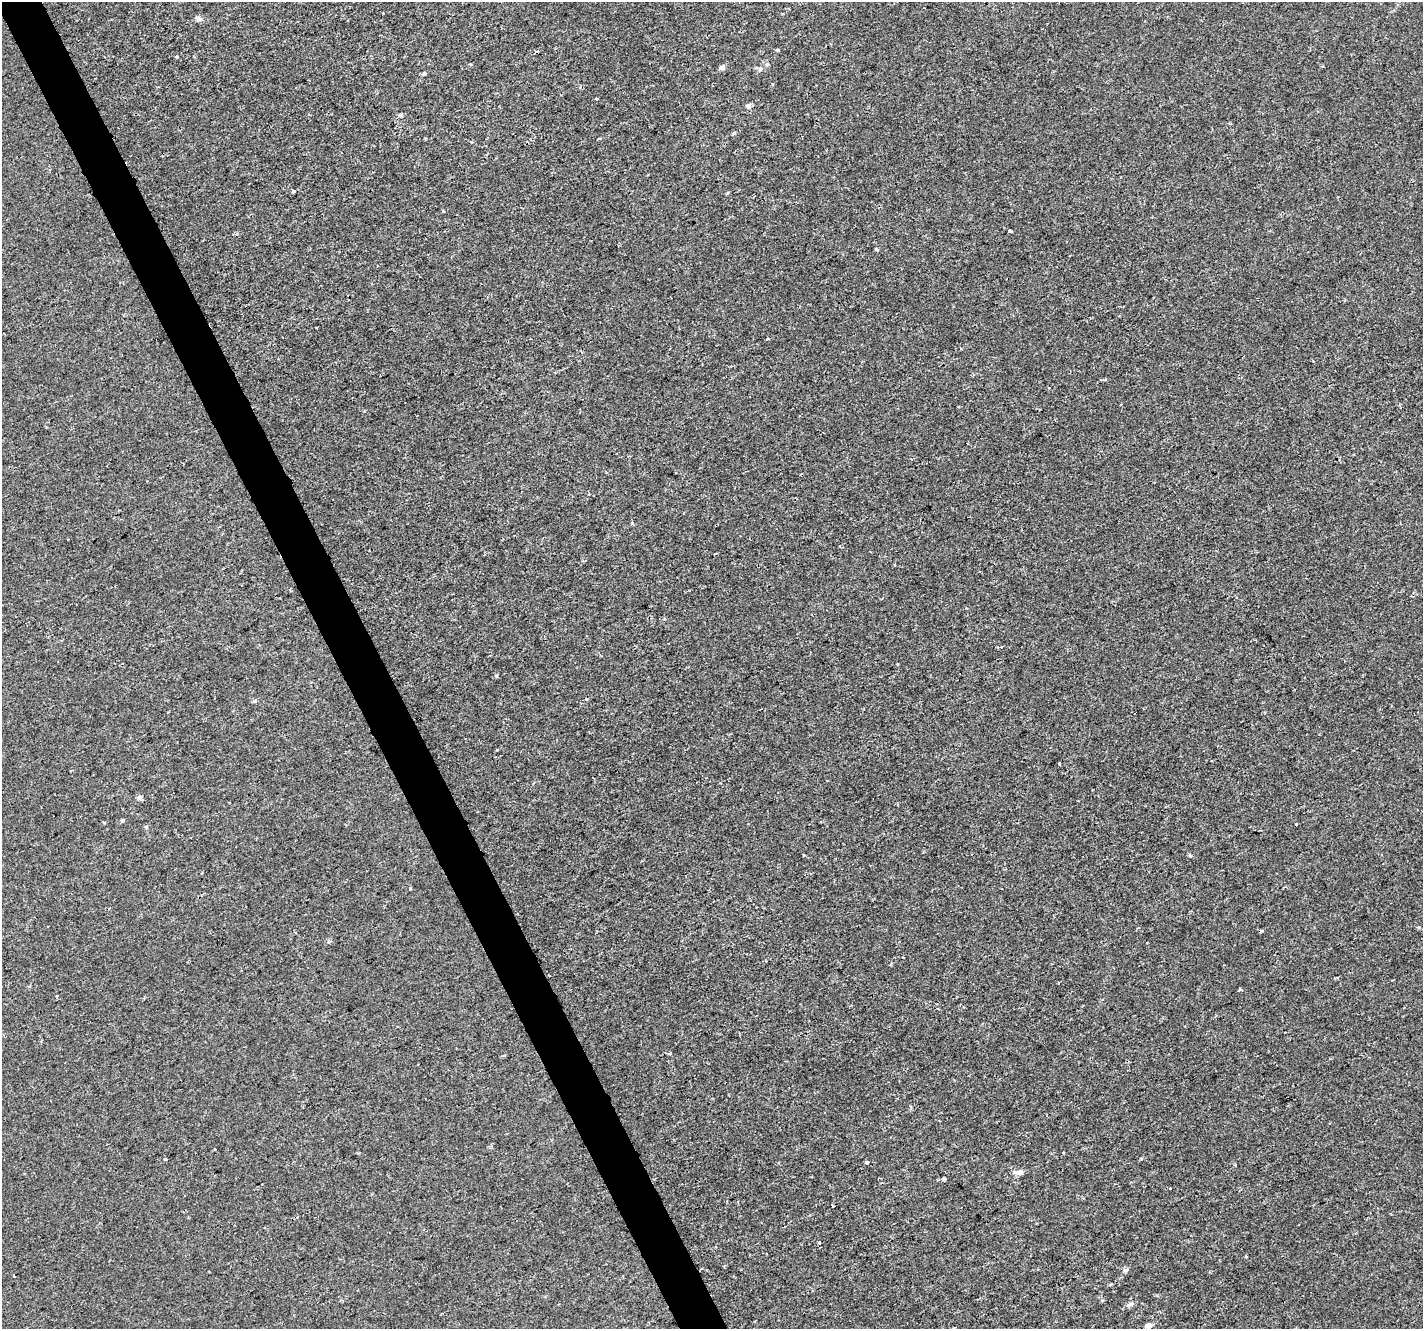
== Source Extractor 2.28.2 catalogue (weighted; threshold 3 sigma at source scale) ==
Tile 11 of 4 x 4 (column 3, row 3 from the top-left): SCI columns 2841-4261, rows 1419-2745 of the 5683 x 5550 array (HDU 1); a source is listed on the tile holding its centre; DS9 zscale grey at full resolution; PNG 1425 x 1331 px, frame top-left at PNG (2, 2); no overlay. Shown black and unused: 3% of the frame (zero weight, under 2 of 3 exposures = <1% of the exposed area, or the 3 px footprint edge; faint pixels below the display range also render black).
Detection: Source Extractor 2.28.2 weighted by HDU 2 'WHT'; one run over the whole footprint, this tile lists its part. Background -2.55e-04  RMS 0.0022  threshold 0.00974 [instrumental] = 3 sigma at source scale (4.5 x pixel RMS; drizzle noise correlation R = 1.50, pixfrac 1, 0.0396/0.0396 arcsec/px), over >= 5 px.
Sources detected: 43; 2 cosmic-ray / hot-pixel residue — not listed; the other 41 listed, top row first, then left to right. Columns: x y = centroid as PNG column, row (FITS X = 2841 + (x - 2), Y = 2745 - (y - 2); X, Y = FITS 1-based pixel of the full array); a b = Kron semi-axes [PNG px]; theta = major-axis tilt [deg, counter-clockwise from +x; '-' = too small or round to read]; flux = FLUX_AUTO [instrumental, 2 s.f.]
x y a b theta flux
198 19 8 7 - 0.65
777 50 4 4 - 0.21
767 64 6 5 - 0.37
722 67 6 5 - 0.85
760 69 6 5 - 0.45
597 99 4 3 - 0.27
748 106 7 6 - 0.63
400 115 5 5 - 0.32
471 142 3 3 - 0.33
294 191 3 3 - 0.46
1010 231 3 3 - 0.72
877 249 3 3 - 0.45
716 554 3 3 - 0.33
897 664 3 3 - 0.27
1059 764 3 2 - 0.26
139 797 7 6 - 0.58
122 820 5 4 - 0.28
1296 825 3 3 - 0.87
1190 856 4 4 - 0.32
410 888 3 3 - 0.68
329 941 5 5 - 0.47
1147 943 2 2 - 0.22
1059 983 3 2 - 0.17
1240 989 4 4 - 0.24
670 1053 3 3 - 0.73
504 1056 5 3 - 0.22
910 1106 4 3 - 0.34
215 1149 2 2 - 0.2
1063 1153 3 2 - 0.27
165 1159 3 3 - 0.39
867 1162 5 3 - 0.36
1235 1165 4 3 - 0.2
1019 1172 10 6 1 1.2
944 1178 4 3 - 0.59
262 1184 2 2 - 0.18
1170 1188 3 3 - 0.46
832 1206 3 3 - 0.37
1126 1270 8 5 16 0.49
14 1276 3 2 - 0.31
1130 1304 12 6 27 0.75
1148 1326 7 6 - 1.5
Isophote crosses this tile's border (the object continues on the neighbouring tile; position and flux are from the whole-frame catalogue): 1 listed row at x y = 1148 1326
Unlisted compact peaks at least as high as the median listed source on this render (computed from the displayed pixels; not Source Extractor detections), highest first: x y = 496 676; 177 57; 734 133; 1102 1300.